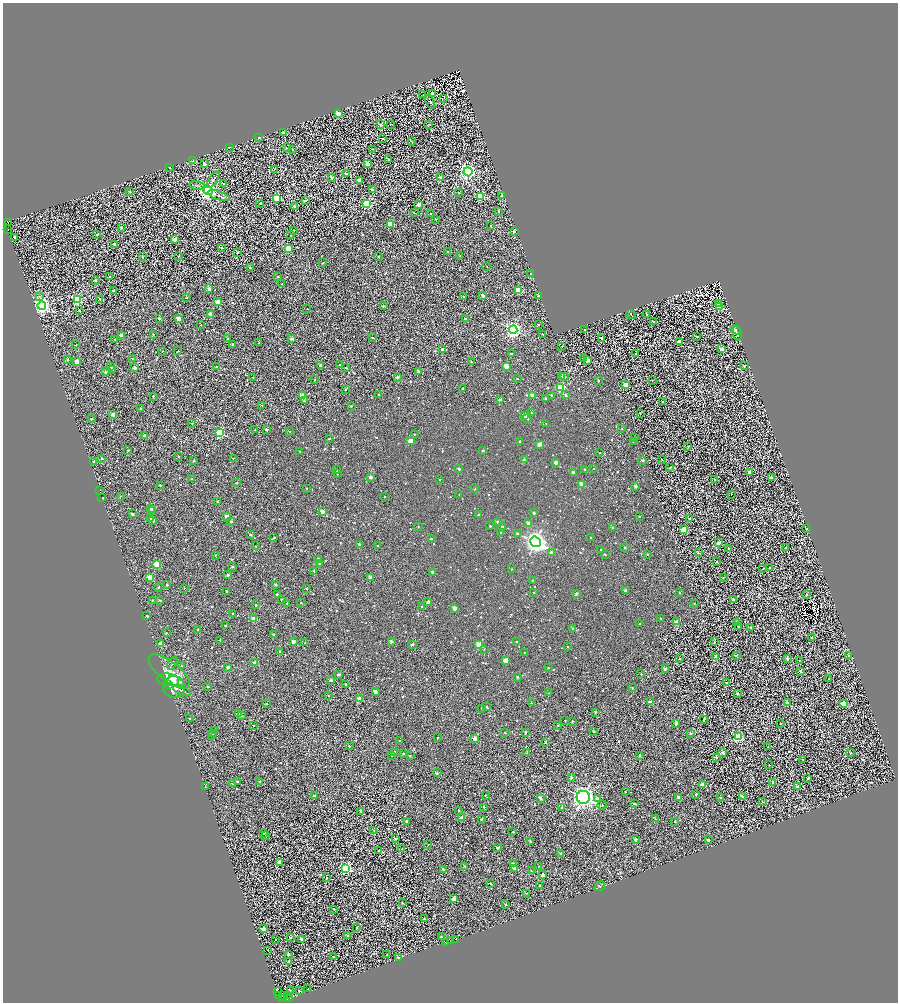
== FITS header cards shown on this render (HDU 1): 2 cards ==
NAXIS1  =                 1791
NAXIS2  =                 2000

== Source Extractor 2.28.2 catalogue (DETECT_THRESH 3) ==
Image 1791 x 2000 px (HDU 1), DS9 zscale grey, zoomed out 1/2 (1 PNG px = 2 x 2 image px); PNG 900 x 1004 px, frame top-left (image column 2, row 1999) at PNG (3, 3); each listed source drawn as its Kron ellipse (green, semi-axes under 4 px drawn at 4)
Background 0.911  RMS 2.1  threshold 6.29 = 3 sigma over >= 5 px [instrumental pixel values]
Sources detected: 1963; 431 cannot appear on this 1/2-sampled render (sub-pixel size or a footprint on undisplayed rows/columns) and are neither listed nor drawn; of the other 1532, the 500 brightest by FLUX_AUTO listed and drawn (1032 fainter detections omitted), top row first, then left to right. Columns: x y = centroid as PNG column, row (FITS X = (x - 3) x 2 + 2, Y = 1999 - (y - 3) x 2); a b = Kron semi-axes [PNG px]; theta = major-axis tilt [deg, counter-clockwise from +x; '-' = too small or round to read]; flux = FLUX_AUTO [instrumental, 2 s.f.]
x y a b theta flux
432 94 2 2 - 3700
423 95 2 1 - 1000
444 98 2 1 - 470
430 102 7 3 -71 470
338 114 3 2 - 5100
390 124 2 2 - 1100
429 124 2 2 - 540
381 125 3 2 - 2700
283 133 2 2 - 5300
258 137 2 2 - 860
382 138 2 2 - 1100
412 142 2 2 - 570
229 147 2 2 - 1300
287 148 2 2 - 670
293 149 2 2 - 720
373 149 4 3 - 500
389 159 2 2 - 600
193 161 2 2 - 1100
204 164 2 2 - 4100
367 164 3 2 - 7300
170 168 2 2 - 460
275 169 3 2 - 470
468 172 4 4 - 130000
347 174 2 2 - 2900
332 177 2 2 - 1200
440 178 2 2 - 5300
213 180 9 3 55 870
359 180 3 2 - 7100
224 184 2 2 - 450
197 185 7 3 -15 860
372 190 2 2 - 3400
208 191 4 4 - 240000
129 192 2 2 - 590
458 193 2 2 - 790
219 196 11 3 -18 970
481 196 3 3 - 20000
501 196 2 2 - 1100
277 198 3 3 - 27000
305 201 2 2 - 970
260 203 2 2 - 450
367 204 3 3 - 50000
419 204 2 2 - 5300
294 207 2 2 - 1100
499 212 2 2 - 580
414 213 2 2 - 900
431 213 2 2 - 790
436 219 2 2 - 490
8 222 2 1 - 1100
390 224 3 3 - 24000
490 225 3 2 - 770
121 227 2 2 - 1100
8 229 2 1 - 2400
294 230 2 2 - 790
514 231 2 2 - 3200
97 234 2 2 - 490
290 234 2 2 - 1100
14 237 3 2 - 1200
175 239 2 2 - 8400
115 244 2 2 - 3400
221 248 2 2 - 840
288 248 3 2 - 18000
448 252 2 2 - 2000
237 253 2 2 - 480
178 256 2 2 - 650
378 256 2 2 - 710
460 256 2 2 - 530
142 257 2 2 - 690
323 263 2 2 - 670
487 267 2 2 - 580
250 268 2 2 - 1100
530 274 2 2 - 670
277 276 2 2 - 650
110 277 2 2 - 1300
95 280 2 2 - 2000
282 284 2 2 - 460
209 289 2 2 - 5800
518 290 3 3 - 33000
113 291 2 2 - 1500
483 295 2 2 - 4000
39 296 3 3 - 570
463 296 2 2 - 750
539 296 2 2 - 3300
187 298 2 2 - 490
100 299 3 2 - 1800
77 300 4 3 - 52000
218 302 2 2 - 8200
719 303 3 2 - 9300
42 306 4 4 - 190000
383 306 2 2 - 930
720 307 3 3 - 17000
307 309 2 2 - 690
79 310 2 2 - 1300
211 314 2 2 - 4900
646 314 2 2 - 950
631 315 5 2 - 460
159 318 2 2 - 1600
178 318 2 2 - 8100
465 319 3 2 - 1700
653 322 2 2 - 450
201 325 2 2 - 460
538 325 2 2 - 1200
513 330 4 4 - 170000
584 330 2 2 - 890
736 330 5 3 - 990
737 333 7 4 -77 1600
153 334 2 2 - 590
543 334 2 2 - 460
121 335 3 2 - 3600
696 336 2 1 - 600
228 338 2 2 - 760
372 338 2 2 - 450
601 338 2 2 - 2700
115 339 2 2 - 1000
292 339 2 2 - 2800
679 341 2 2 - 5600
259 343 2 2 - 710
76 345 2 2 - 480
232 345 2 2 - 1700
562 346 2 2 - 460
442 349 2 2 - 1300
722 349 2 2 - 7100
162 351 2 2 - 580
178 351 3 2 - 620
512 353 2 2 - 510
635 353 2 2 - 510
583 358 2 2 - 710
68 359 3 3 - 450
132 359 2 2 - 470
587 360 3 2 - 7400
76 362 2 2 - 9500
472 362 2 2 - 570
321 365 2 2 - 3800
340 365 2 1 - 460
506 366 2 2 - 12000
745 366 2 2 - 2700
111 367 2 2 - 1000
217 367 2 2 - 520
135 368 2 2 - 3800
345 368 2 2 - 500
113 369 2 2 - 890
418 371 2 2 - 1500
105 372 2 2 - 1400
253 377 2 2 - 540
397 377 2 2 - 2100
562 377 2 2 - 3200
564 377 2 2 - 1900
517 379 2 2 - 510
315 380 2 2 - 680
598 380 2 2 - 950
652 380 2 2 - 760
626 385 2 2 - 6400
561 387 3 3 - 46000
463 388 2 2 - 2000
346 389 2 2 - 440
378 395 2 2 - 620
532 395 2 2 - 9300
551 395 2 2 - 1300
566 395 2 2 - 880
153 396 2 2 - 520
303 396 3 3 - 22000
546 399 2 2 - 3000
500 400 2 2 - 2600
304 401 3 2 - 460
662 402 2 2 - 1500
262 405 3 2 - 620
351 406 2 2 - 1000
141 409 2 2 - 2400
531 413 2 2 - 610
640 413 2 2 - 680
113 415 2 2 - 3900
524 416 2 2 - 8700
527 418 4 2 - 1800
91 419 2 2 - 690
192 423 2 2 - 450
546 424 2 2 - 630
622 428 2 2 - 850
255 430 2 2 - 810
266 430 2 2 - 1600
290 431 2 2 - 750
220 433 3 3 - 62000
414 434 2 2 - 600
145 435 2 2 - 2700
634 437 2 2 - 480
329 438 2 2 - 620
410 441 4 2 - 8300
633 441 2 2 - 720
520 442 2 2 - 2200
540 444 3 2 - 5700
688 446 2 2 - 540
128 450 2 2 - 550
300 451 2 2 - 630
483 451 2 2 - 820
600 453 2 2 - 610
179 457 2 2 - 890
233 458 2 2 - 610
101 459 2 2 - 1300
662 459 2 2 - 580
524 460 2 2 - 3800
643 460 2 2 - 2300
194 461 2 2 - 1100
94 462 2 2 - 1700
556 463 2 2 - 5500
594 468 2 2 - 670
670 468 2 2 - 580
459 469 2 2 - 2000
337 470 3 2 - 930
585 470 2 2 - 1600
573 472 2 2 - 4200
749 472 2 2 - 4800
337 474 2 2 - 560
371 477 2 2 - 4300
771 478 2 2 - 3400
192 479 2 2 - 480
439 479 2 2 - 600
714 480 2 2 - 1200
236 483 2 2 - 1100
581 484 2 2 - 9100
160 485 2 2 - 870
635 486 2 2 - 3200
307 488 2 2 - 700
475 489 2 2 - 760
99 490 2 2 - 6600
459 494 2 2 - 750
731 494 2 1 - 440
121 496 2 2 - 620
384 496 2 2 - 480
102 498 2 2 - 4400
218 501 2 2 - 1500
151 508 2 2 - 2700
153 510 2 2 - 730
322 512 2 2 - 8000
534 513 2 2 - 2100
132 514 2 2 - 2600
478 514 2 2 - 660
640 516 2 2 - 530
227 517 2 2 - 9500
150 518 2 2 - 2600
689 519 2 2 - 1200
153 521 2 2 - 2800
231 521 2 2 - 2900
498 522 2 2 - 4600
529 523 2 2 - 8000
418 526 2 2 - 700
490 526 2 2 - 1000
502 527 4 2 - 500
612 527 2 2 - 1200
807 529 2 2 - 660
683 530 3 3 - 10000
500 533 2 2 - 520
517 533 2 2 - 770
251 535 2 2 - 1100
591 537 2 2 - 610
274 538 2 2 - 510
431 539 2 2 - 1800
535 542 6 5 - 430000
719 543 2 2 - 5900
359 544 2 2 - 2700
378 545 2 2 - 500
256 546 2 2 - 850
625 547 2 2 - 1400
728 548 2 2 - 930
786 548 2 2 - 1000
601 549 2 2 - 760
551 553 2 2 - 3900
698 553 2 2 - 1200
647 554 2 2 - 700
215 555 3 2 - 550
605 555 2 2 - 570
319 559 2 2 - 3500
717 561 2 2 - 520
319 564 2 2 - 1100
157 565 3 2 - 21000
233 566 2 2 - 700
769 568 2 2 - 450
511 569 2 2 - 690
763 569 2 2 - 780
314 571 2 2 - 980
432 572 2 2 - 4000
228 575 2 2 - 1600
150 577 3 3 - 19000
370 577 2 2 - 7300
723 577 2 2 - 470
532 580 2 2 - 1200
275 584 2 2 - 1500
167 585 2 2 - 1400
158 587 2 2 - 830
184 588 2 2 - 580
306 589 2 2 - 950
226 591 2 2 - 820
625 591 2 2 - 2800
534 592 2 2 - 800
680 593 2 2 - 640
576 594 2 2 - 2800
277 595 2 2 - 2500
806 595 2 2 - 1500
281 599 2 2 - 650
733 599 2 2 - 1200
152 600 2 2 - 670
160 600 2 2 - 790
428 602 2 2 - 2900
287 603 2 2 - 490
301 603 2 2 - 910
694 603 2 2 - 550
256 605 2 2 - 1300
422 606 2 2 - 680
455 608 2 2 - 6000
232 613 2 2 - 970
147 616 2 2 - 2100
254 619 2 2 - 13000
661 619 2 2 - 1300
677 622 2 2 - 7000
737 622 2 2 - 1200
640 623 2 2 - 840
225 626 3 2 - 750
739 626 2 2 - 1300
750 627 2 2 - 2000
573 629 2 2 - 2400
197 630 2 2 - 2100
166 633 2 2 - 970
273 634 2 2 - 970
811 638 2 2 - 950
220 640 2 2 - 970
293 641 2 2 - 5600
391 641 2 2 - 2600
517 641 2 2 - 1400
714 642 2 2 - 990
305 643 2 2 - 440
161 644 2 2 - 7700
412 644 3 2 - 2300
479 645 3 3 - 15000
567 647 2 2 - 610
484 649 2 2 - 480
280 652 2 2 - 2500
524 652 2 2 - 470
736 655 3 2 - 690
849 655 2 2 - 2600
716 657 2 2 - 5100
787 658 2 2 - 3000
680 659 2 2 - 760
506 660 2 2 - 9900
799 660 2 2 - 560
172 663 7 3 64 680
255 663 2 2 - 7800
181 666 3 2 - 700
228 667 2 2 - 2800
548 668 2 2 - 630
665 669 2 2 - 3000
801 671 2 2 - 1700
169 672 25 10 -37 9900
338 674 3 2 - 1800
641 674 2 2 - 750
166 676 3 2 - 2000
517 677 2 2 - 1800
828 679 2 2 - 630
168 680 11 6 -8 11000
331 680 2 2 - 1800
726 682 2 2 - 810
169 684 3 2 - 1800
345 684 2 2 - 930
174 687 11 10 - 5700
208 687 2 2 - 1100
632 688 2 2 - 680
182 691 9 3 -25 960
375 692 2 2 - 4200
549 693 2 2 - 560
737 694 2 2 - 950
329 695 2 2 - 610
359 699 3 2 - 14000
650 702 2 2 - 5200
531 703 2 2 - 1200
787 703 3 2 - 2700
843 703 3 3 - 13000
267 704 2 2 - 590
486 707 2 2 - 770
482 709 2 2 - 1100
595 712 2 2 - 690
238 714 2 2 - 3900
241 716 4 2 - 510
190 719 2 2 - 710
704 719 2 2 - 2400
565 720 2 2 - 510
572 721 2 2 - 1200
676 723 2 2 - 2200
781 723 2 2 - 660
253 725 2 2 - 470
558 725 2 2 - 650
215 731 2 2 - 2200
594 731 2 2 - 1300
505 732 2 2 - 870
525 732 2 2 - 2000
213 733 2 2 - 480
691 733 2 2 - 1500
212 735 2 2 - 710
738 737 3 3 - 53000
438 738 2 2 - 650
475 739 2 2 - 6800
399 740 2 2 - 490
545 742 2 2 - 980
349 746 2 2 - 570
768 747 2 2 - 810
395 752 2 2 - 1500
403 753 2 2 - 860
527 753 2 2 - 470
723 753 2 2 - 2900
851 753 2 2 - 470
392 756 2 2 - 440
410 756 2 2 - 550
639 756 2 2 - 1100
716 757 2 2 - 920
803 759 2 2 - 670
769 765 2 2 - 550
437 773 2 2 - 1400
571 777 2 2 - 1300
807 778 2 2 - 710
237 781 2 2 - 910
260 781 2 2 - 1200
773 782 2 2 - 2600
233 783 2 2 - 750
702 785 2 2 - 8400
205 787 2 2 - 720
798 787 3 2 - 4900
625 792 2 2 - 530
696 794 2 2 - 1500
485 795 2 2 - 500
314 796 2 2 - 1700
742 796 2 2 - 1700
583 797 6 6 - 260000
678 797 2 2 - 2800
721 797 2 2 - 620
540 798 2 2 - 2400
597 798 2 2 - 1200
762 802 2 2 - 710
635 804 2 2 - 1400
602 805 5 3 - 510
484 807 2 2 - 950
561 807 2 2 - 540
459 810 2 2 - 580
361 811 2 2 - 3600
462 818 3 2 - 6000
481 819 2 2 - 590
655 819 2 2 - 480
406 821 2 2 - 2400
675 821 2 2 - 750
374 831 2 2 - 450
513 832 2 2 - 480
264 833 2 2 - 790
266 835 2 2 - 1700
395 838 2 2 - 2200
635 840 3 2 - 1800
708 840 2 2 - 1900
530 841 2 2 - 2200
428 844 2 2 - 490
497 847 2 2 - 2500
402 849 2 2 - 930
378 851 2 2 - 480
561 853 2 2 - 1700
279 862 2 2 - 8400
513 863 2 2 - 2300
465 866 2 2 - 560
538 866 2 2 - 550
346 868 4 4 - 73000
515 868 2 2 - 4900
444 869 2 2 - 3900
531 871 2 2 - 800
543 875 2 2 - 5400
326 878 2 1 - 7600
491 884 2 2 - 740
540 886 2 2 - 620
600 886 5 2 - 480
527 893 2 2 - 650
454 899 2 2 - 5200
402 903 2 2 - 750
506 904 2 2 - 860
334 909 2 2 - 1100
424 919 2 2 - 640
357 928 2 2 - 1400
263 929 2 2 - 5000
347 935 2 2 - 1100
441 937 2 2 - 1200
290 938 2 2 - 450
275 939 2 2 - 440
302 939 2 2 - 3000
456 940 2 1 - 2800
451 941 3 2 - 7100
446 943 3 2 - 6200
268 950 2 1 - 1700
288 955 2 2 - 1200
387 955 3 2 - 900
333 957 2 2 - 490
398 957 3 2 - 540
289 961 2 2 - 1200
308 989 2 2 - 510
290 990 2 2 - 620
277 991 3 2 - 14000
299 991 3 2 - 550
278 995 2 1 - 13000
287 995 2 1 - 1100
283 996 2 1 - 5900
290 998 3 1 - 2200
283 999 2 2 - 31000
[1032 fainter detections neither listed nor drawn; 431 sub-pixel or undisplayed-footprint detections neither listed nor drawn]